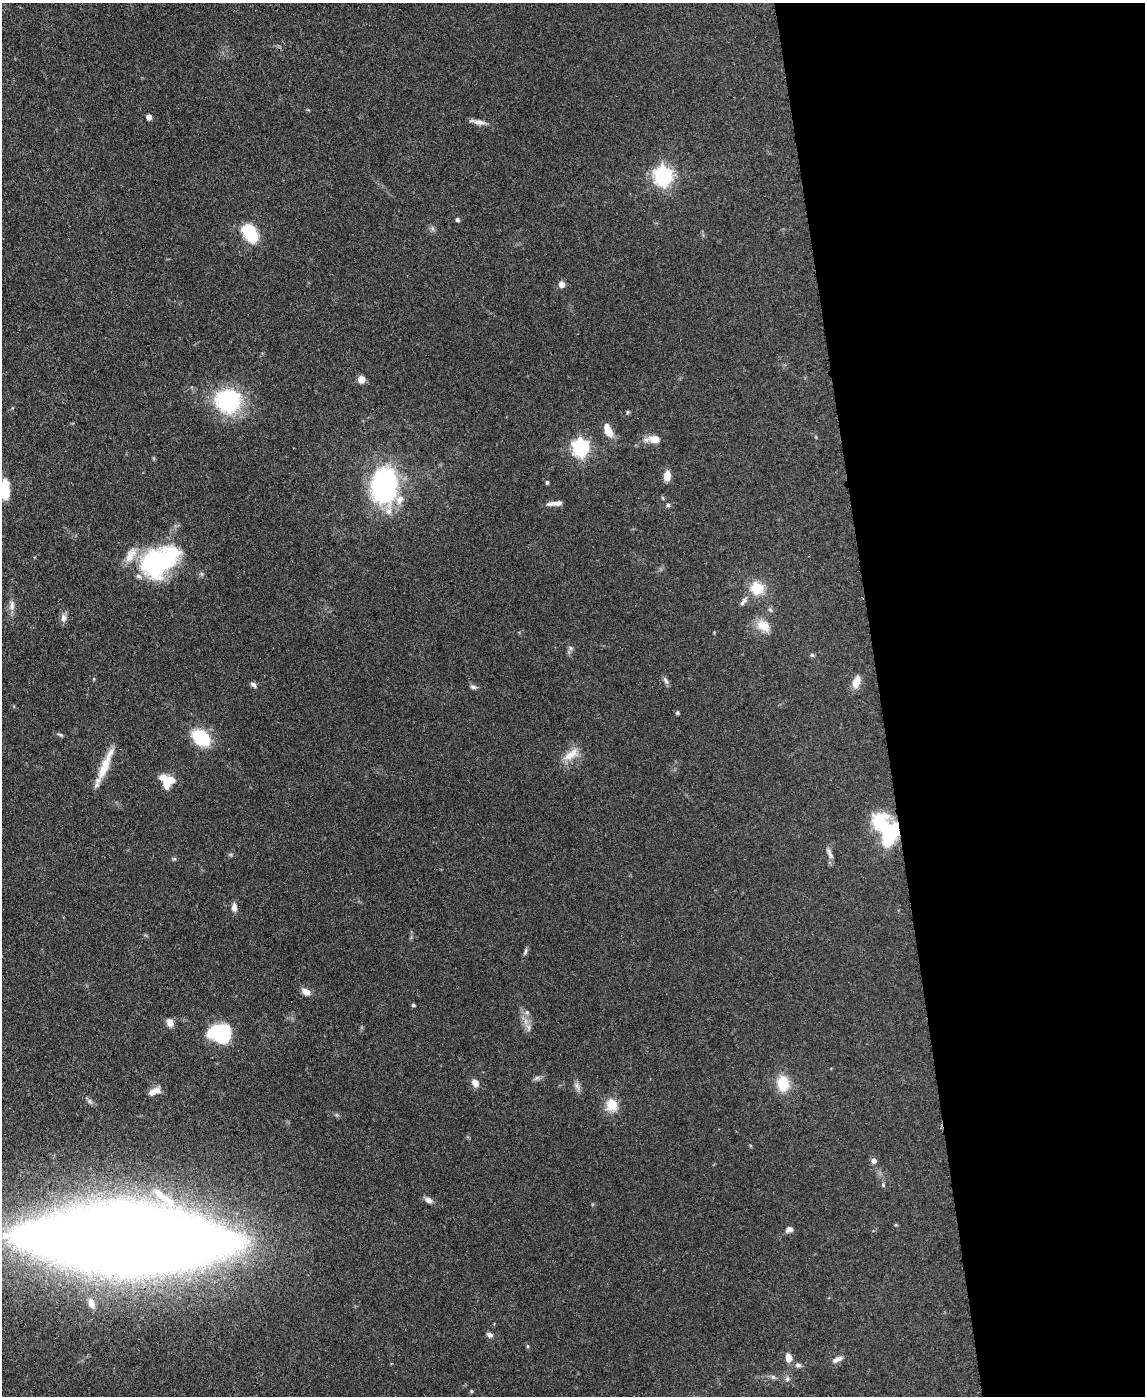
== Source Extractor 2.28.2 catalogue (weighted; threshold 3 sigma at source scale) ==
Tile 8 of 4 x 3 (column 4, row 2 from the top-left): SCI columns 3501-4643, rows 1593-2986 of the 4715 x 4692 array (HDU 1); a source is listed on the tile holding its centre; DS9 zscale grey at full resolution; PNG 1147 x 1398 px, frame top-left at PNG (2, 3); no overlay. Shown black and unused: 23% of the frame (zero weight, under 3 of 4 exposures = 9% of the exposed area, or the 3 px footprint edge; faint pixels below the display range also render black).
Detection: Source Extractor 2.28.2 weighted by HDU 2 'WHT'; one run over the whole footprint, this tile lists its part. Background 0.081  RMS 0.0043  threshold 0.0196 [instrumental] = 3 sigma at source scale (4.5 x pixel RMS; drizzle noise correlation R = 1.50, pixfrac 1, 0.05/0.05 arcsec/px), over >= 5 px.
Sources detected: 78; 4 inside a brighter object's white glare — not listed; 5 inside a brighter listed object's ellipse — not listed separately; the other 69 listed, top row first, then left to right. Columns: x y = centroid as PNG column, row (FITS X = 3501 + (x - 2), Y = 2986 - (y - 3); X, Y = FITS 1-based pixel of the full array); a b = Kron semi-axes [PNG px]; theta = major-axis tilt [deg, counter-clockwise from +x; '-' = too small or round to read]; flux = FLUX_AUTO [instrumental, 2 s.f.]
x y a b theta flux
149 117 5 4 - 3.1
478 122 22 5 -10 2.7
663 176 8 7 - 160
457 219 5 5 - 0.88
250 234 20 13 -60 19
562 284 7 7 - 2.5
361 379 5 5 - 9.4
228 401 30 27 -9 37
628 412 5 5 - 0.54
608 430 14 7 -66 7.2
654 439 18 8 0 5.1
581 447 7 7 - 130
667 476 9 6 83 4.8
547 482 5 4 - 0.69
384 486 42 28 87 66
5 489 22 9 90 9
558 503 12 6 15 2
668 505 6 5 - 0.84
158 562 49 27 22 56
757 588 15 14 - 11
743 601 14 6 52 1.9
12 605 15 7 89 2.6
64 618 10 7 89 2.3
763 626 20 13 -33 6.3
571 648 6 5 - 0.97
812 655 6 4 -42 0.61
665 680 11 5 -60 1.3
856 681 15 9 66 4.6
253 685 9 5 -37 1.2
473 687 8 6 -19 1.2
677 712 5 4 - 0.59
60 735 9 4 -18 0.8
201 738 19 13 -37 21
571 754 26 11 34 6.1
105 765 42 8 67 9.8
170 780 12 9 -18 4.4
891 833 28 16 72 27
829 853 15 5 -62 1.8
174 859 6 5 - 0.63
234 907 11 7 -88 2.2
525 952 11 4 72 1.1
306 992 11 7 -30 3
413 1005 4 4 - 0.7
170 1022 11 8 -71 2.6
529 1027 10 7 -77 2
220 1031 25 16 -52 25
536 1078 10 5 27 1.2
475 1083 9 7 -61 2.9
783 1083 15 11 -88 12
577 1086 13 6 -50 1.8
156 1090 12 8 -10 3.1
90 1101 10 6 -45 1.2
611 1105 18 15 -75 6.9
750 1145 5 3 - 0.41
874 1161 6 6 - 1.7
883 1185 5 4 - 0.57
428 1200 10 7 -30 1.9
896 1225 6 3 -18 0.43
789 1229 9 6 22 1.8
127 1238 119 36 -1 2600
91 1303 11 7 -71 3.1
489 1335 8 6 -21 1.5
527 1346 5 4 - 0.55
788 1358 10 7 -78 3.3
837 1359 14 7 26 2.2
798 1365 8 6 -12 1.3
773 1377 8 6 -19 1.1
787 1379 7 6 - 1.1
471 1391 5 4 - 0.49
Overlapping masked pixels (flux is a lower limit): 1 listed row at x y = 891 833
Isophote crosses this tile's border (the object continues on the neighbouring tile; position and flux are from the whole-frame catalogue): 1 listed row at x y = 5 489